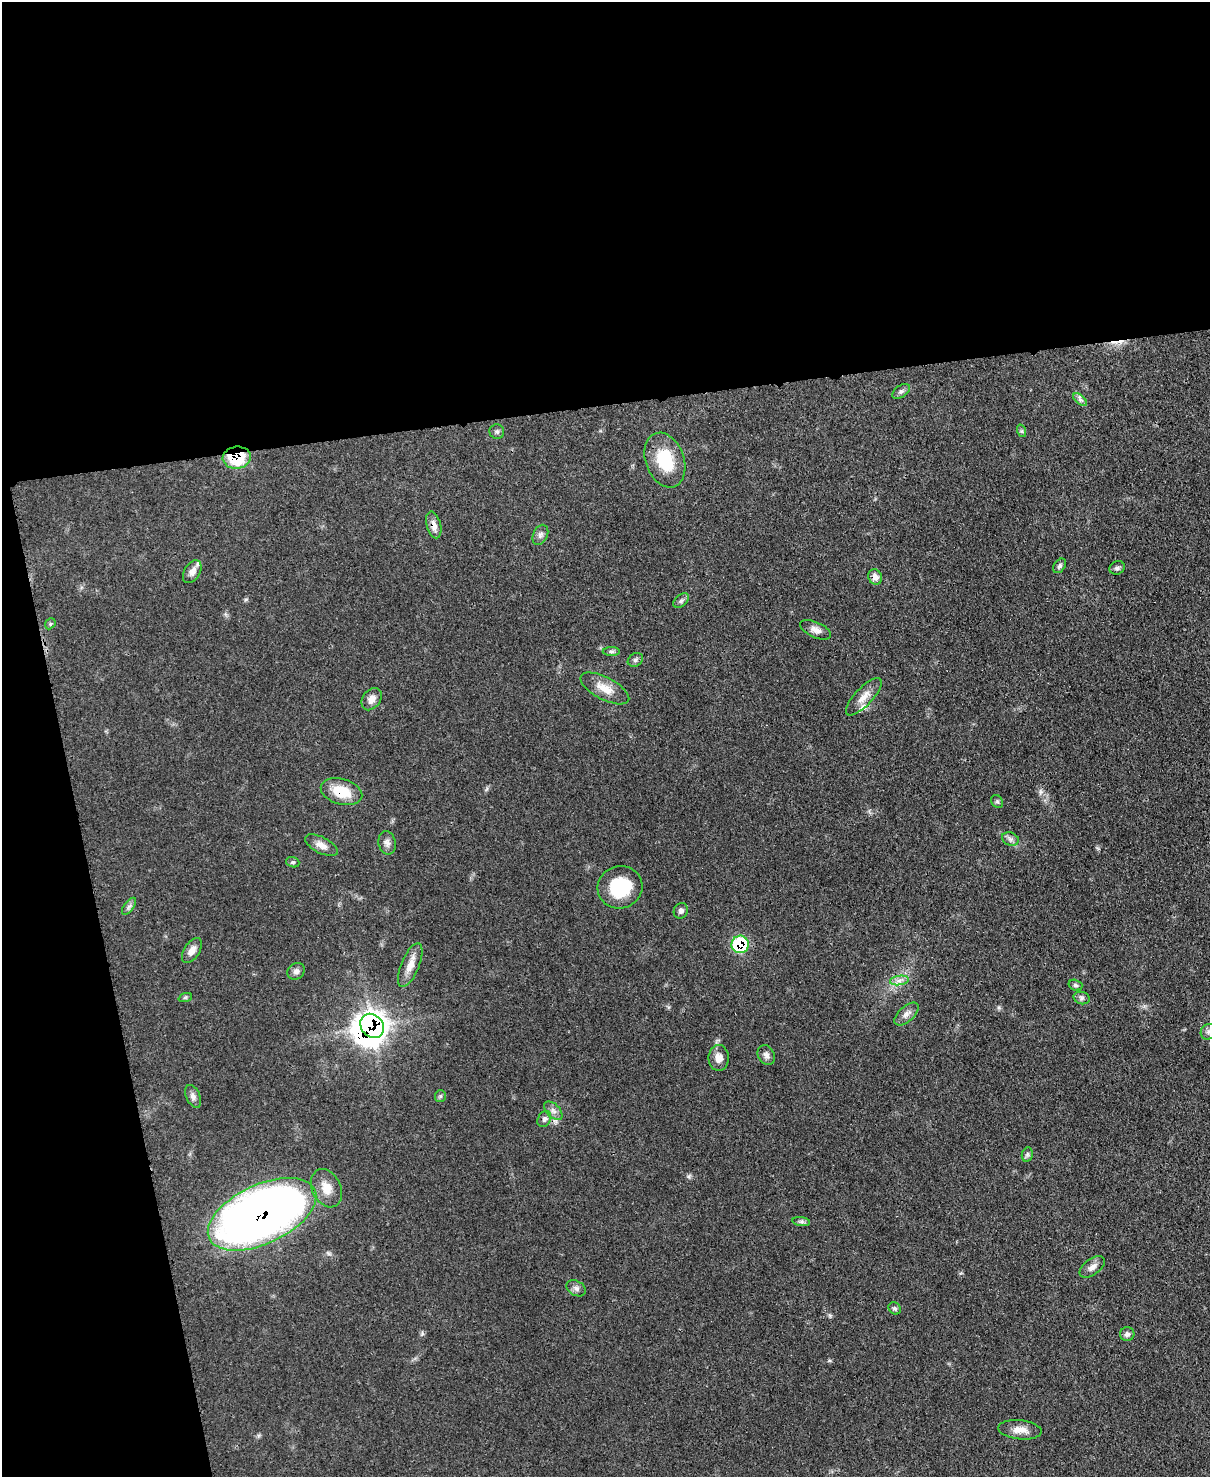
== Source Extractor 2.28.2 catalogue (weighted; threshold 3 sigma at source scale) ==
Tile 1 of 4 x 3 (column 1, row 1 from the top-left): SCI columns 78-1285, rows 3166-4640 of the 4991 x 4970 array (HDU 1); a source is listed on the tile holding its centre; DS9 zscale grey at full resolution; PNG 1212 x 1479 px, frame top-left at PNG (2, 2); each listed source drawn as its Kron ellipse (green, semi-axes under 4 px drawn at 4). Shown black and unused: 33% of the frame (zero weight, under 3 of 4 exposures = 9% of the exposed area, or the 3 px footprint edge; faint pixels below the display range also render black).
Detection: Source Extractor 2.28.2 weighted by HDU 2 'WHT'; one run over the whole footprint, this tile lists its part. Background 0.0551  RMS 0.004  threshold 0.0181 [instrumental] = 3 sigma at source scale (4.5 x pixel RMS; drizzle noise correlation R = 1.50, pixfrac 1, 0.05/0.05 arcsec/px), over >= 5 px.
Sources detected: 59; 1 cosmic-ray / hot-pixel residue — neither listed nor drawn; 3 inside a brighter listed object's ellipse — not listed separately; the other 55 listed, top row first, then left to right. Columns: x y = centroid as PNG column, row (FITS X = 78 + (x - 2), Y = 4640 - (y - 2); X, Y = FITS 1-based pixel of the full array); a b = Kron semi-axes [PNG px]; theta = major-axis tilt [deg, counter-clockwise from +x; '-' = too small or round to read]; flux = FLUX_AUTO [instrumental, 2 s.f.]
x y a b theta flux
901 391 10 6 36 1.2
1080 400 8 4 -41 1.1
1022 431 6 4 -71 0.56
497 432 7 7 - 0.97
237 458 14 11 7 19
665 460 28 19 -70 17
434 525 14 7 -75 3
540 535 11 7 64 1.6
1060 566 8 5 53 1
1117 568 8 6 26 1
192 572 12 8 58 2.5
875 577 8 6 -62 2.3
681 601 9 5 40 1.1
50 624 6 4 47 0.62
816 630 16 7 -25 2.4
611 651 8 4 -1 0.89
635 660 8 6 32 1.1
605 688 27 11 -28 6.2
864 697 24 9 47 4.3
372 699 12 9 54 3
342 792 21 12 -16 11
997 801 7 5 -54 0.68
1010 839 9 6 -21 1.4
387 843 12 8 -78 2
321 845 18 8 -27 3
293 862 7 5 -19 0.68
620 887 22 21 - 19
129 906 10 5 54 1.1
681 911 8 7 - 1.2
740 944 9 8 - 25
192 951 14 7 58 2.7
410 965 23 9 67 4.8
296 971 9 7 36 1.5
899 980 9 4 8 1.7
1075 985 7 5 -17 0.77
185 998 7 4 19 0.6
1082 998 8 6 -16 1.2
906 1014 15 7 41 2.3
372 1026 13 11 -48 230
1208 1032 8 7 - 1.2
766 1055 10 8 -60 1.7
719 1058 13 10 88 3.4
193 1096 12 7 -65 1.7
440 1096 6 5 - 0.63
553 1111 11 6 -45 1.9
544 1119 8 6 60 1.3
1027 1155 7 5 79 0.89
326 1188 20 14 -64 5.8
262 1214 58 29 25 380
801 1222 9 4 -8 0.96
1092 1267 14 8 36 2.4
576 1288 10 7 -28 1.6
895 1308 7 5 -45 0.79
1127 1334 7 7 - 1.3
1020 1430 22 9 -6 4.2
Overlapping masked pixels (flux is a lower limit): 6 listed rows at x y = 237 458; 434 525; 342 792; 740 944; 372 1026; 262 1214
Isophote crosses this tile's border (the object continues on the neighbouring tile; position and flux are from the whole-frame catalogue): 1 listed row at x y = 1208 1032